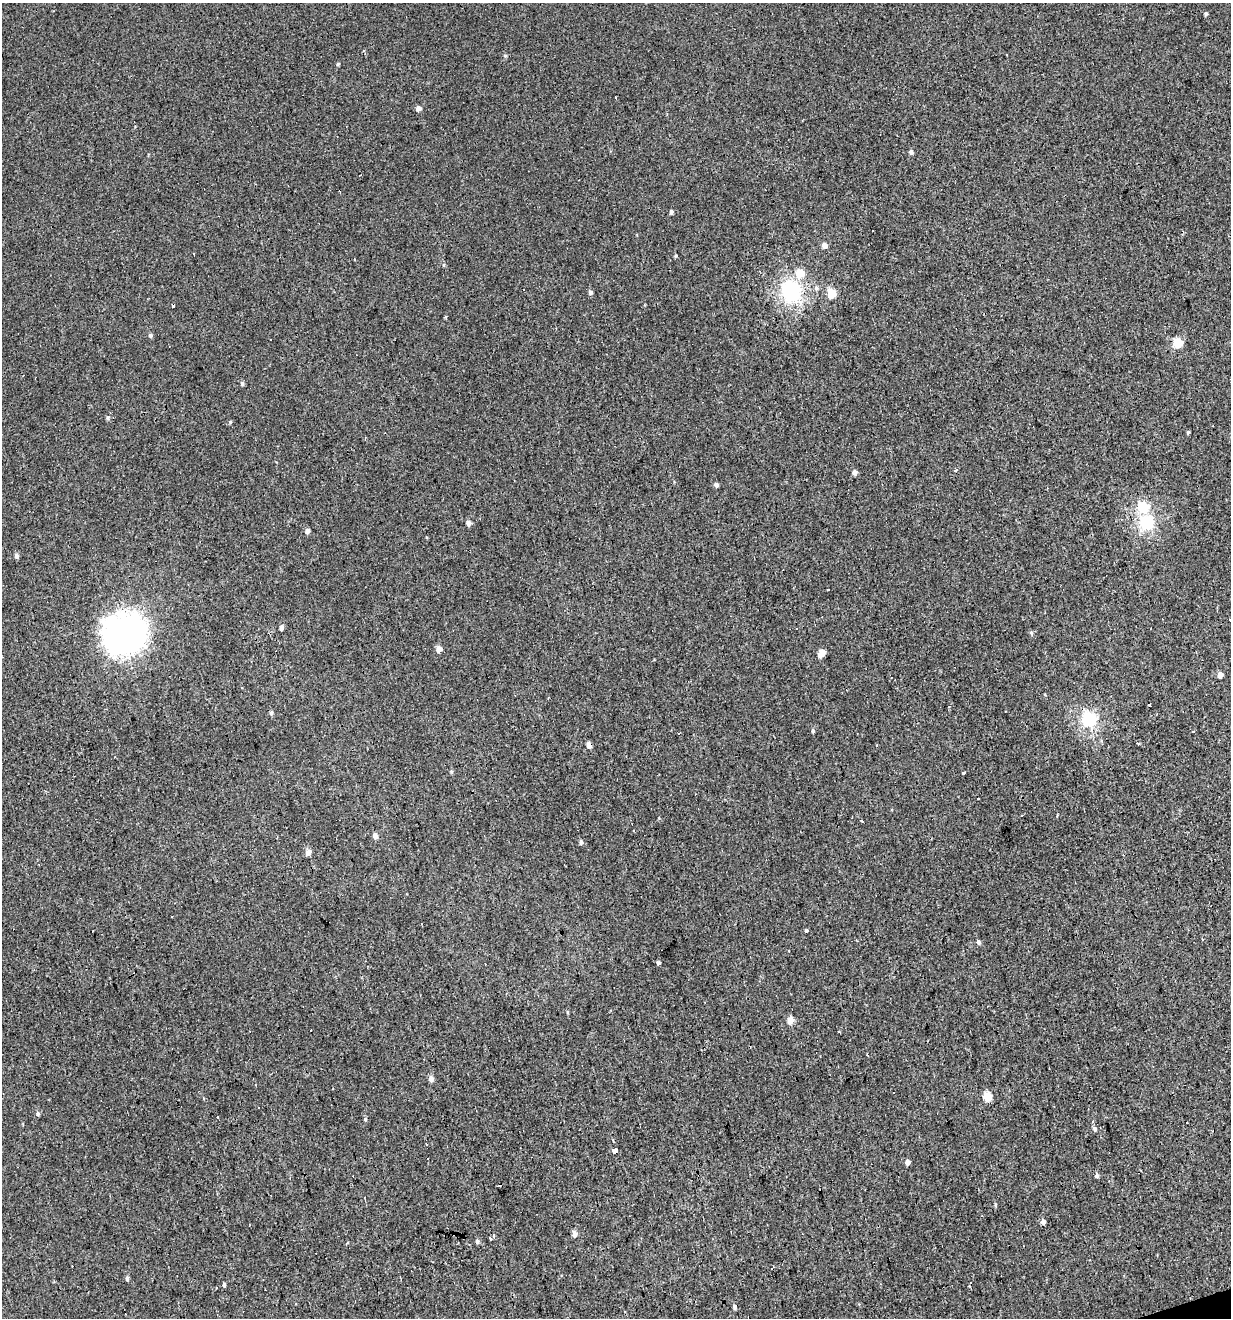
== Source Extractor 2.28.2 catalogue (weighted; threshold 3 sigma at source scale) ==
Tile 6 of 4 x 4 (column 2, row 2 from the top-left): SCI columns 1334-2562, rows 2631-3946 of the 5072 x 5261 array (HDU 1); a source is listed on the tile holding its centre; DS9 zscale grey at full resolution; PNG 1233 x 1320 px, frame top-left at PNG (2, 3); no overlay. Shown black and unused: <1% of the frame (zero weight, under 3 of 4 exposures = <1% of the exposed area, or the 3 px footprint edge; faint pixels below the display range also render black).
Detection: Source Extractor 2.28.2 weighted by HDU 2 'WHT'; one run over the whole footprint, this tile lists its part. Background 0.00193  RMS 0.0037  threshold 0.0167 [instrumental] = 3 sigma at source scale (4.5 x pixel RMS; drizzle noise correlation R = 1.50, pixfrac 1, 0.0396/0.0396 arcsec/px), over >= 5 px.
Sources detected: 105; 29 cosmic-ray / hot-pixel residue — not listed; the other 76 listed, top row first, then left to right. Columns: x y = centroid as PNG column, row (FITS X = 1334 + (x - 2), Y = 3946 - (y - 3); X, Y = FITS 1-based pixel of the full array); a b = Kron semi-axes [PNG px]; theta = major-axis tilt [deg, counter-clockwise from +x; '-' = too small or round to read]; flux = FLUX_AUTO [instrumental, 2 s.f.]
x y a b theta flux
1206 14 4 4 - 0.64
505 56 5 5 - 0.51
338 64 5 4 - 0.45
615 97 3 3 - 0.77
418 108 5 4 - 2.1
911 152 5 4 - 1.1
671 212 5 4 - 0.96
824 245 5 4 - 2.5
676 256 4 4 - 0.43
800 273 6 6 - 8.3
816 288 7 6 - 0.97
791 291 10 8 -71 68
591 292 5 5 - 1
831 293 5 5 - 15
445 317 3 3 - 0.62
150 335 5 5 - 0.8
271 339 2 2 - 0.3
1178 343 5 5 - 17
242 384 5 4 - 0.78
108 417 7 5 -89 0.68
230 422 5 4 - 0.44
1188 432 5 3 - 0.47
955 471 3 3 - 2.4
855 472 6 5 - 1.3
716 485 4 4 - 1.3
1143 507 6 6 - 26
468 523 5 5 - 1.8
1147 523 6 6 - 48
307 531 5 5 - 1.5
16 556 5 4 - 1.4
1230 620 3 3 - 3.7
281 628 5 4 - 1.5
123 633 15 14 - 470
1031 633 5 4 - 0.64
439 649 5 4 - 4.1
822 653 7 5 48 4.8
1220 675 5 4 - 2.8
1149 704 3 3 - 2.1
271 713 6 5 - 0.86
1089 719 6 6 - 59
813 731 5 4 - 0.63
1192 732 3 3 - 1.8
589 745 5 4 - 2
877 745 3 2 - 0.58
451 772 5 4 - 0.46
964 773 3 3 - 1
862 821 3 2 - 0.56
375 836 5 4 - 2.1
581 842 5 5 - 1
308 852 8 6 32 1.8
806 931 4 3 - 1.9
978 942 6 5 - 0.87
789 951 3 2 - 0.31
658 963 5 4 - 0.81
567 1012 5 3 - 0.38
790 1020 5 5 - 4.8
431 1079 6 5 - 2
987 1096 5 5 - 11
38 1114 6 5 - 0.77
365 1119 5 4 - 0.47
1094 1128 5 4 - 1.4
613 1141 4 3 - 0.85
426 1144 3 2 - 0.64
614 1150 4 3 - 38
907 1162 5 4 - 1.8
1097 1175 5 4 - 0.94
995 1205 6 3 -82 0.52
1043 1222 6 5 - 1.3
493 1234 3 3 - 3.7
574 1234 5 4 - 2.3
490 1238 3 2 - 2.8
477 1241 6 5 - 0.82
127 1278 6 4 90 0.77
224 1284 5 3 - 0.62
969 1286 3 3 - 0.35
734 1307 6 4 -75 0.96
Isophote crosses this tile's border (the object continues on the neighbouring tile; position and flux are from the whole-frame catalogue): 1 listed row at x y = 1230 620